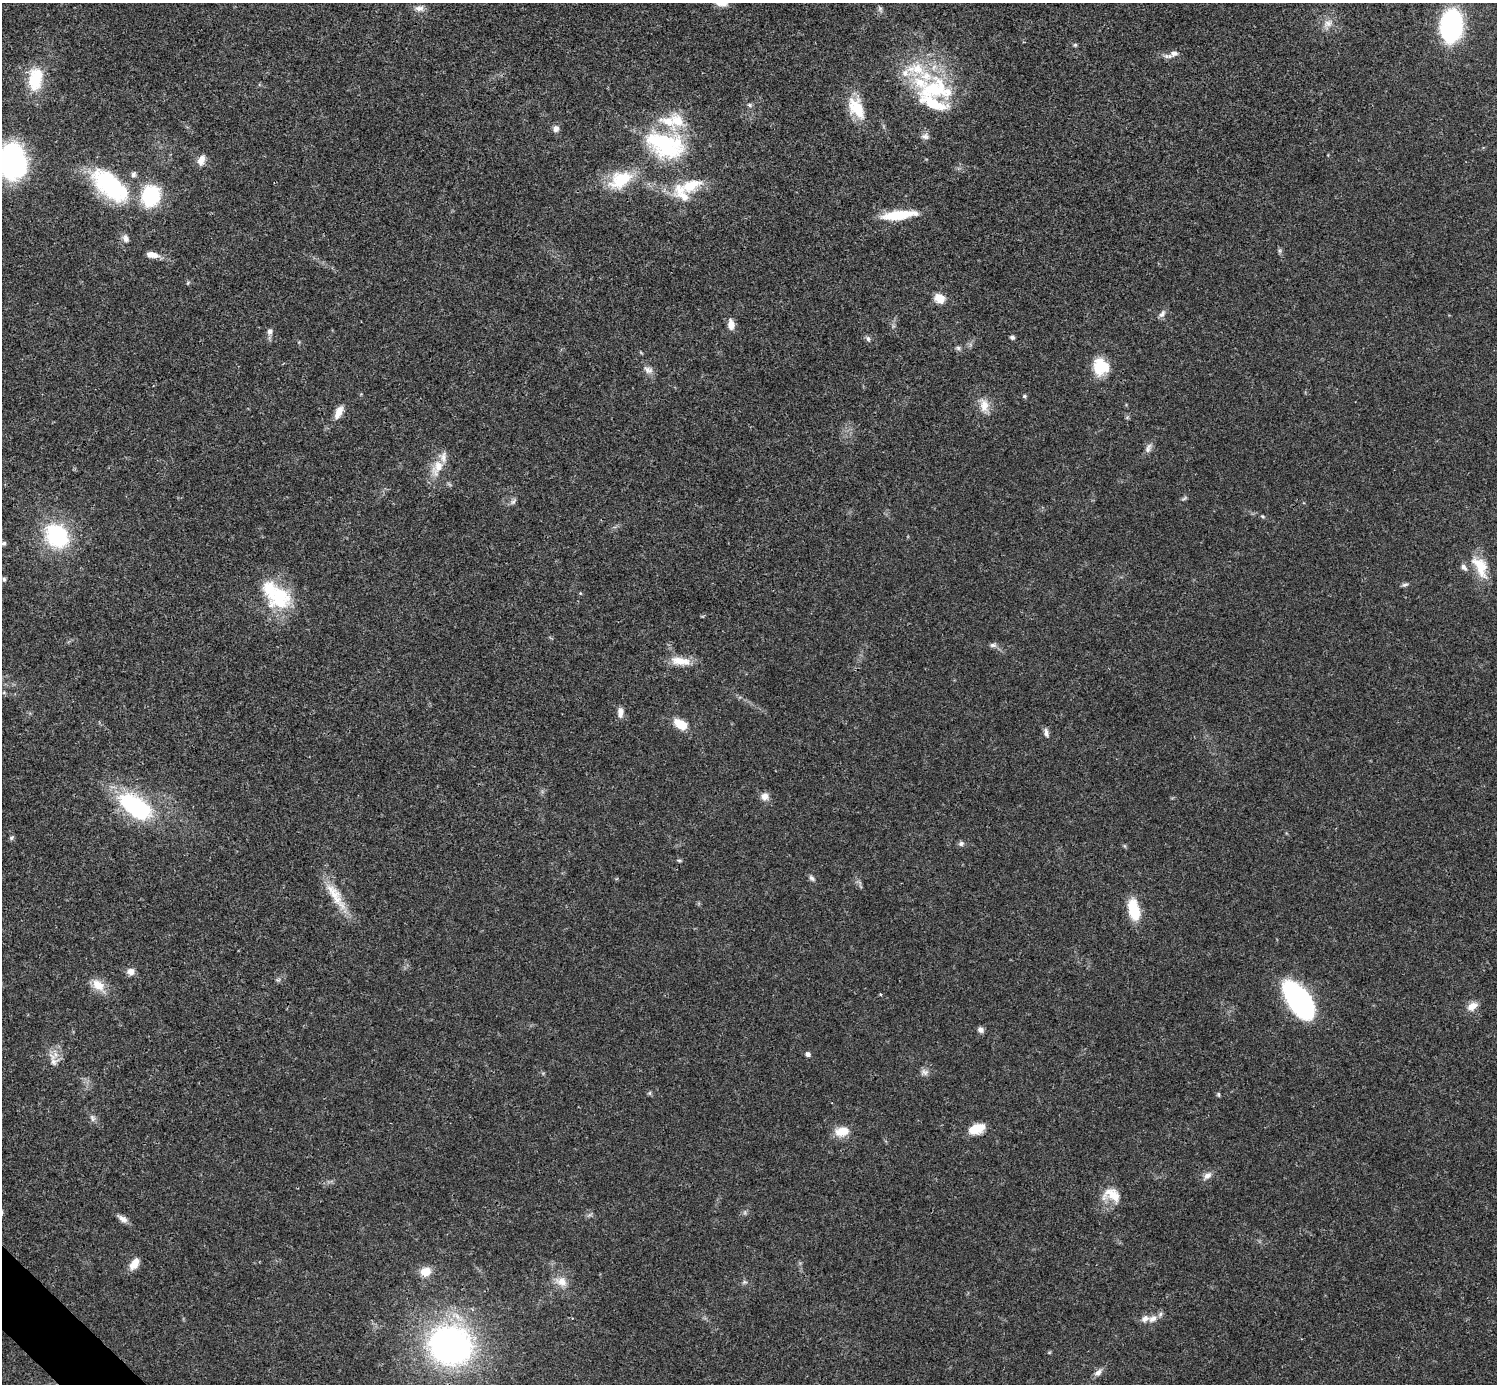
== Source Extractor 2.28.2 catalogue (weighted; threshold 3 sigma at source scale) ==
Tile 7 of 4 x 4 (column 3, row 2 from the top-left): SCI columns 2990-4484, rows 2920-4301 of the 5981 x 5981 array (HDU 1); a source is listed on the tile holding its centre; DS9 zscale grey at full resolution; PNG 1499 x 1386 px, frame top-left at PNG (2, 3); no overlay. Shown black and unused: <1% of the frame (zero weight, under 3 of 4 exposures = <1% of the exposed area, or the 3 px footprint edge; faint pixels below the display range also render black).
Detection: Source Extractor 2.28.2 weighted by HDU 2 'WHT'; one run over the whole footprint, this tile lists its part. Background 0.021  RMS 0.0022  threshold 0.00995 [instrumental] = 3 sigma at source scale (4.5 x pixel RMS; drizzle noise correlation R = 1.50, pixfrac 1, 0.05/0.05 arcsec/px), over >= 5 px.
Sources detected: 102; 1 inside a brighter object's white glare — not listed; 14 inside a brighter listed object's ellipse — not listed separately; the other 87 listed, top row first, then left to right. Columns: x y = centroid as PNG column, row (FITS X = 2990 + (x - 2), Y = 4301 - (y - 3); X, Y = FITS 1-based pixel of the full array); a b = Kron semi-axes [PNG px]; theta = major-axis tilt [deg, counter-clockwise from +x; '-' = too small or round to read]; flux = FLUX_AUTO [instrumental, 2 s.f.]
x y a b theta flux
721 3 17 8 -16 2.2
419 8 13 8 0 1.3
1328 23 15 10 34 1.8
1452 26 30 20 85 33
1075 45 5 5 - 0.33
1168 56 16 6 -1 1
35 81 31 18 -79 7.9
935 89 52 29 1 19
749 105 8 5 -28 0.47
856 108 29 16 -61 6.7
556 129 8 7 - 1
925 136 11 8 -3 0.94
665 145 53 31 -20 24
201 160 13 8 73 1.8
12 162 36 28 -80 42
621 180 30 18 29 9.4
110 185 53 25 -41 22
691 185 35 15 24 7.6
151 196 19 16 74 16
898 215 37 9 6 8.3
126 238 10 7 -76 1.1
1280 251 7 4 -89 0.4
152 255 15 7 -10 1.9
188 283 6 5 - 0.31
939 298 11 9 -30 3.1
1162 314 12 6 56 0.91
731 324 13 8 -85 1.7
269 331 9 6 89 0.86
1012 337 6 5 - 0.47
868 339 8 6 -60 0.62
958 348 6 6 - 0.5
1101 367 18 16 -60 7
648 370 14 8 -28 1.3
1024 396 6 5 - 0.38
984 405 20 12 -78 2.8
339 412 17 8 65 2.1
1148 448 15 7 67 1.1
437 468 26 13 62 4.1
1185 498 8 4 32 0.4
513 502 10 6 38 0.66
1262 516 5 4 - 0.28
57 536 23 18 -52 23
4 543 7 6 - 0.53
1480 567 33 16 -64 5.8
4 579 6 5 - 0.41
1405 585 9 5 12 0.5
580 593 5 4 - 0.21
279 597 33 31 -35 14
993 645 10 5 0 0.7
680 661 29 11 -8 3.8
4 692 6 4 0 0.25
620 713 13 7 89 1.4
681 724 15 9 -32 4.3
1046 733 12 5 -79 0.84
765 796 10 9 - 1.4
136 806 40 21 -35 25
11 838 7 6 - 0.45
961 843 7 6 - 0.65
1125 846 6 4 -71 0.27
679 860 6 4 -2 0.3
812 878 9 6 -51 0.6
333 893 51 12 -54 6
1134 909 23 10 -76 7.9
130 972 9 8 - 1.4
98 985 21 13 -44 3.4
880 994 4 3 - 0.23
1299 1001 36 17 -56 49
1472 1006 14 9 32 2.1
981 1030 7 6 - 0.91
808 1054 5 5 - 0.82
54 1062 16 11 29 2
924 1072 11 8 -13 1
650 1093 6 4 89 0.33
1218 1094 6 4 -89 0.32
92 1118 11 7 -69 0.84
977 1129 17 10 19 4.3
842 1131 18 11 13 3.6
1207 1175 12 8 35 1.3
1112 1195 24 16 -12 4.4
123 1219 14 7 -33 1.2
134 1264 15 8 55 2.6
426 1271 12 10 14 3.1
561 1281 18 13 -21 2.8
744 1282 8 5 24 0.45
1153 1319 12 9 29 1.6
450 1345 37 33 -18 84
1098 1372 12 7 42 1.2
Isophote crosses this tile's border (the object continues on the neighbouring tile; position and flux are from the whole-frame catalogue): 2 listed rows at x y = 721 3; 12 162